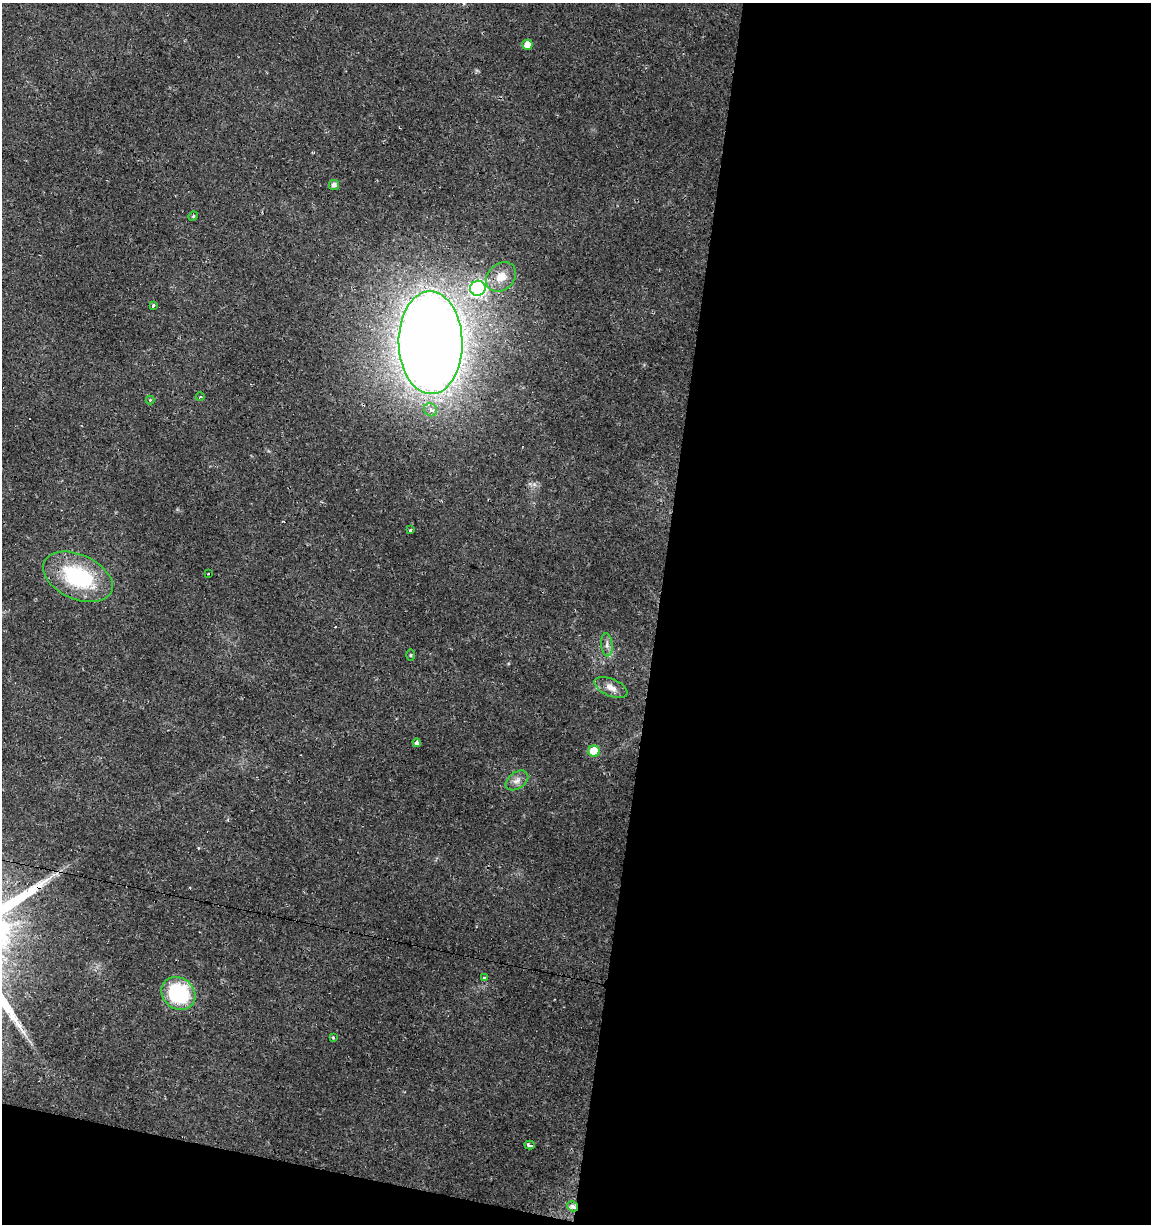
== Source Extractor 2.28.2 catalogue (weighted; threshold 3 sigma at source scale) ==
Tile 16 of 4 x 4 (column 4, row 4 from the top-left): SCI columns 3735-4883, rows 1-1222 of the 5107 x 4898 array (HDU 1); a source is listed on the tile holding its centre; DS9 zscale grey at full resolution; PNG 1153 x 1226 px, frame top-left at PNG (2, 3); each listed source drawn as its Kron ellipse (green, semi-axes under 4 px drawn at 4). Shown black and unused: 45% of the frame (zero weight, under 2 of 3 exposures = <1% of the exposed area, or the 3 px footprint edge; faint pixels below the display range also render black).
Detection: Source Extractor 2.28.2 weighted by HDU 2 'WHT'; one run over the whole footprint, this tile lists its part. Background 0.0135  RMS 0.0032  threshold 0.0142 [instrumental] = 3 sigma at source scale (4.5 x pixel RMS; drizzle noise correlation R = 1.50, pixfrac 1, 0.0396/0.0396 arcsec/px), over >= 5 px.
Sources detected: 27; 3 cosmic-ray / hot-pixel residue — neither listed nor drawn; the other 24 listed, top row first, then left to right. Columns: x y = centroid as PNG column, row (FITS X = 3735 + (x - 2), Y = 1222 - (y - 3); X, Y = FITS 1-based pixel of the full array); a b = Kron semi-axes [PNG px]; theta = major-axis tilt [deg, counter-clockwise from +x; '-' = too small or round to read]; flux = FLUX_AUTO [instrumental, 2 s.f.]
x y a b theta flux
527 45 5 5 - 3.4
334 185 5 5 - 1.3
193 216 5 4 - 0.4
501 277 16 13 42 5.3
478 288 8 7 - 76
153 306 3 3 - 6.5
431 343 51 32 -89 690
200 397 4 3 - 0.37
150 400 4 4 - 0.28
431 410 7 6 - 1.4
410 530 3 2 - 0.52
208 574 3 2 - 0.31
78 577 37 22 -24 29
607 645 11 5 -84 1.4
411 655 5 3 - 0.35
611 687 17 8 -24 2.9
417 743 4 4 - 1.4
594 751 6 5 - 8.9
517 780 12 8 36 2
484 978 4 3 - 0.54
178 993 18 15 -40 27
333 1038 3 3 - 1.1
530 1145 5 3 - 4.1
573 1206 6 4 -32 1.4
Overlapping masked pixels (flux is a lower limit): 1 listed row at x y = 573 1206